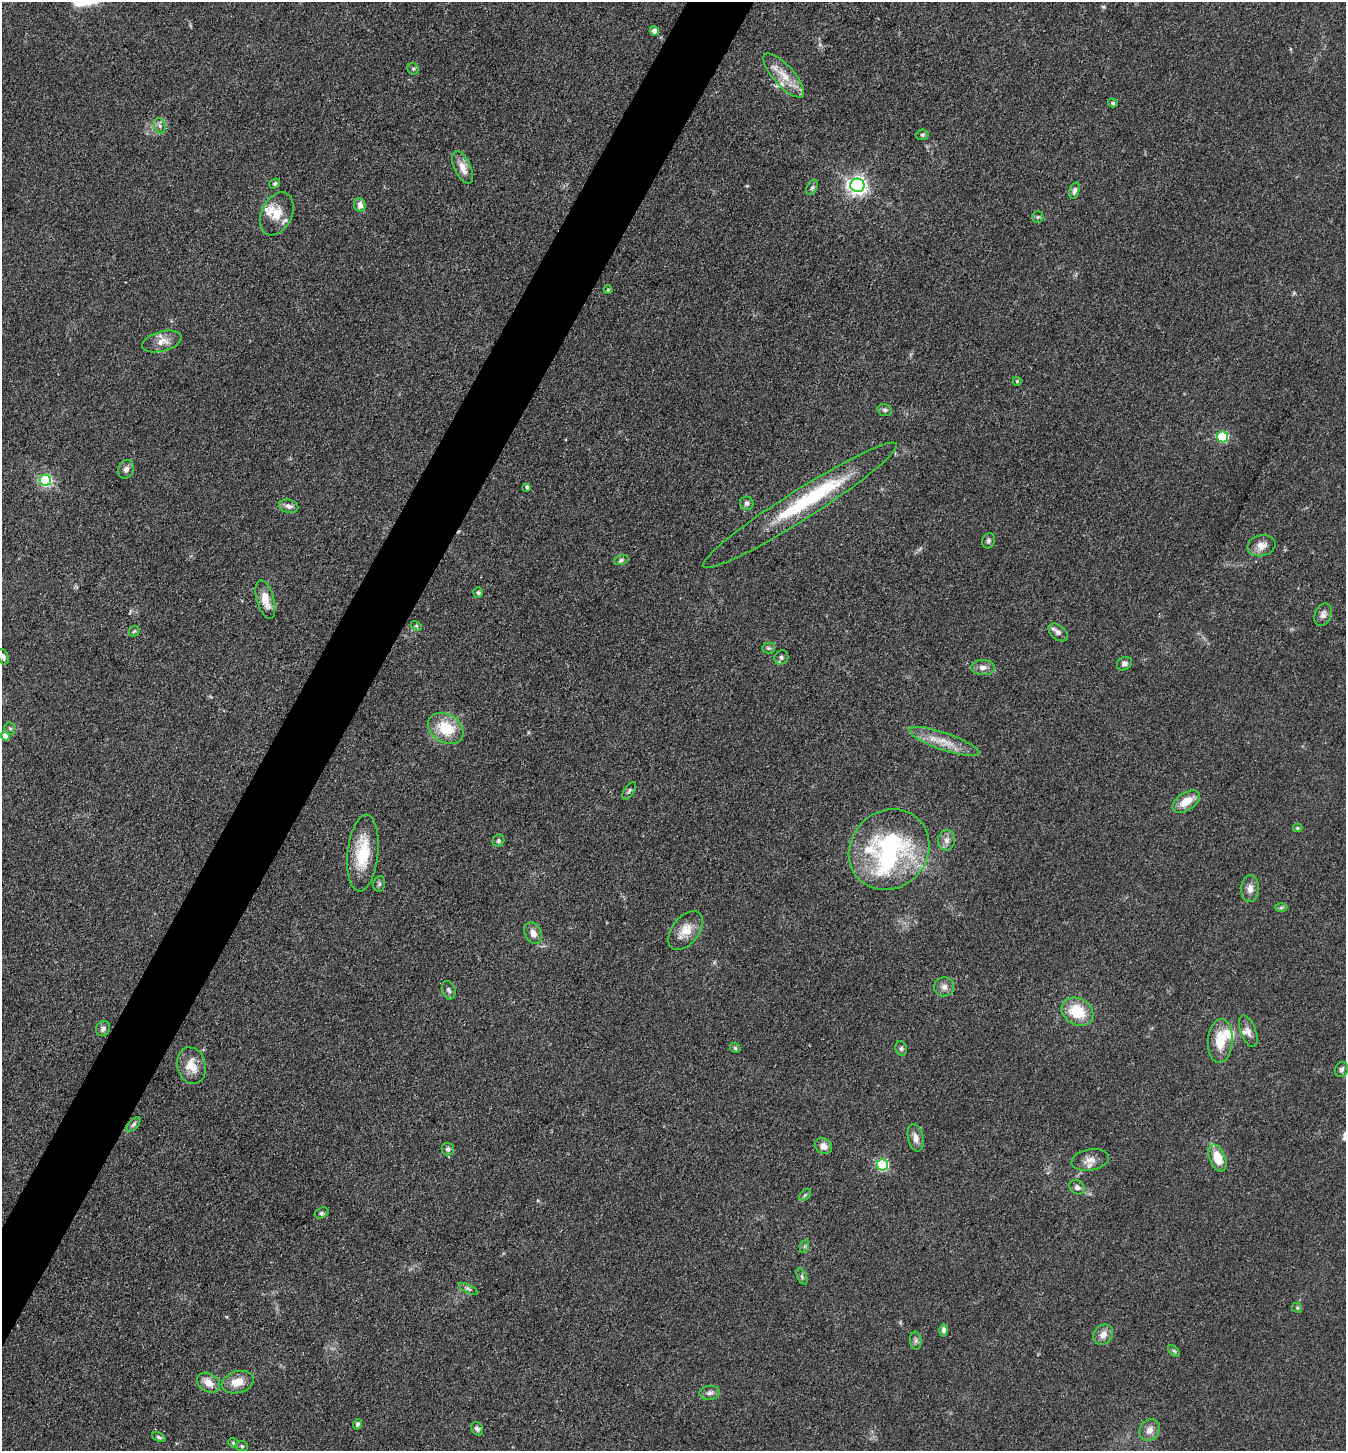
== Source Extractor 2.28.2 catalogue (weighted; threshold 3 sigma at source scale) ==
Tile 7 of 4 x 4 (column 3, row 2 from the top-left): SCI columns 2975-4318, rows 2903-4351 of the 5809 x 5802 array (HDU 1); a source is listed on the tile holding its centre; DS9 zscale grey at full resolution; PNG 1348 x 1453 px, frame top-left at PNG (2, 2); each listed source drawn as its Kron ellipse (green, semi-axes under 4 px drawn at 4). Shown black and unused: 4% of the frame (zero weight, under 3 of 4 exposures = <1% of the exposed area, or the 3 px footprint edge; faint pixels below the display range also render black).
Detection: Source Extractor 2.28.2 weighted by HDU 2 'WHT'; one run over the whole footprint, this tile lists its part. Background 0.0789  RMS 0.0063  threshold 0.0282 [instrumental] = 3 sigma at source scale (4.5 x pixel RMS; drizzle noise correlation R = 1.50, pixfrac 1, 0.05/0.05 arcsec/px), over >= 5 px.
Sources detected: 100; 2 inside a brighter object's white glare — neither listed nor drawn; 6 inside a brighter listed object's ellipse — not listed separately; the other 92 listed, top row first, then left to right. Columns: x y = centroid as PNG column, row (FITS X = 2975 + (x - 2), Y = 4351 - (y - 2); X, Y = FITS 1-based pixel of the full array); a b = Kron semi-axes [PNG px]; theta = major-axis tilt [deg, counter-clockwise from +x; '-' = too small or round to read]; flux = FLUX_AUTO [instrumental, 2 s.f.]
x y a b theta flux
654 31 5 4 - 3.4
413 69 6 5 - 1.1
784 75 28 10 -48 12
1113 103 5 4 - 0.97
160 126 8 5 -71 1.8
922 135 6 5 - 1.1
463 168 17 8 -65 7
275 184 6 4 38 1.1
857 185 7 6 - 300
812 188 8 5 62 1.3
1074 190 8 5 75 2.1
360 205 7 6 - 4.1
277 214 23 15 65 11
1038 217 6 5 - 0.98
608 290 4 4 - 0.64
162 342 20 10 15 6.8
1017 381 4 4 - 0.6
885 410 7 5 -17 1.4
1222 437 6 5 - 58
126 469 9 7 68 2.5
45 480 5 5 - 100
527 487 4 3 - 1.4
747 503 7 6 - 1.7
800 505 114 15 32 56
289 506 10 6 -16 2.8
988 541 8 6 66 1.6
1261 546 14 10 13 5.5
621 560 7 4 21 1.1
478 592 5 4 - 1
265 600 20 8 -74 9.1
1323 615 12 8 67 3
416 626 6 4 -30 0.81
134 631 6 4 44 0.93
1058 632 11 7 -39 3
768 648 6 5 - 1.2
3 657 8 5 -68 2
781 657 7 7 - 1.9
1124 664 8 6 31 2.2
983 668 12 7 -1 3.7
10 728 6 5 - 1.1
446 728 19 14 -31 21
5 736 4 4 - 5
944 741 37 8 -19 12
629 791 10 5 57 1.4
1186 802 15 8 33 9.3
1297 828 5 4 - 0.73
947 840 10 8 79 3.5
498 841 6 5 - 1.3
889 850 42 38 46 95
363 853 38 15 84 26
379 884 8 5 78 1.3
1250 889 13 9 87 4.3
1281 908 6 4 1 0.91
685 930 22 13 51 10
533 933 11 8 -65 4.2
944 987 10 9 - 3.6
449 990 9 6 -70 1.9
1077 1012 17 13 -31 21
103 1029 8 6 56 2
1248 1031 17 7 -69 3.8
1220 1041 22 12 87 15
735 1048 5 4 - 0.98
901 1048 7 5 -78 1.5
191 1066 18 14 -74 11
1341 1070 8 6 73 2.1
134 1124 9 4 48 1.4
916 1138 14 7 -76 4.3
824 1146 9 7 -37 3.8
448 1149 6 6 - 1.7
1218 1158 14 8 -69 12
1090 1160 19 10 11 5.5
882 1165 6 5 - 82
1077 1187 8 6 -32 2.3
805 1195 7 4 45 1.1
321 1213 7 5 28 1.4
805 1246 7 4 71 0.99
802 1277 8 4 -64 1.3
469 1289 10 4 -27 1.5
1297 1308 5 4 - 0.9
944 1330 6 4 90 2.2
1103 1335 11 9 49 4.9
916 1341 9 5 -85 1.8
1174 1351 7 4 -44 0.97
238 1382 16 11 15 9.3
208 1383 12 9 -31 6.4
710 1393 10 7 6 2.4
357 1424 5 4 - 1.4
477 1429 7 5 -57 2
1150 1430 11 9 58 4.6
159 1437 7 4 -25 0.97
233 1443 5 4 - 0.81
242 1446 6 5 - 1.1
Isophote crosses this tile's border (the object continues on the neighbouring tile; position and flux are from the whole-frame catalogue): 1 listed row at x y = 3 657